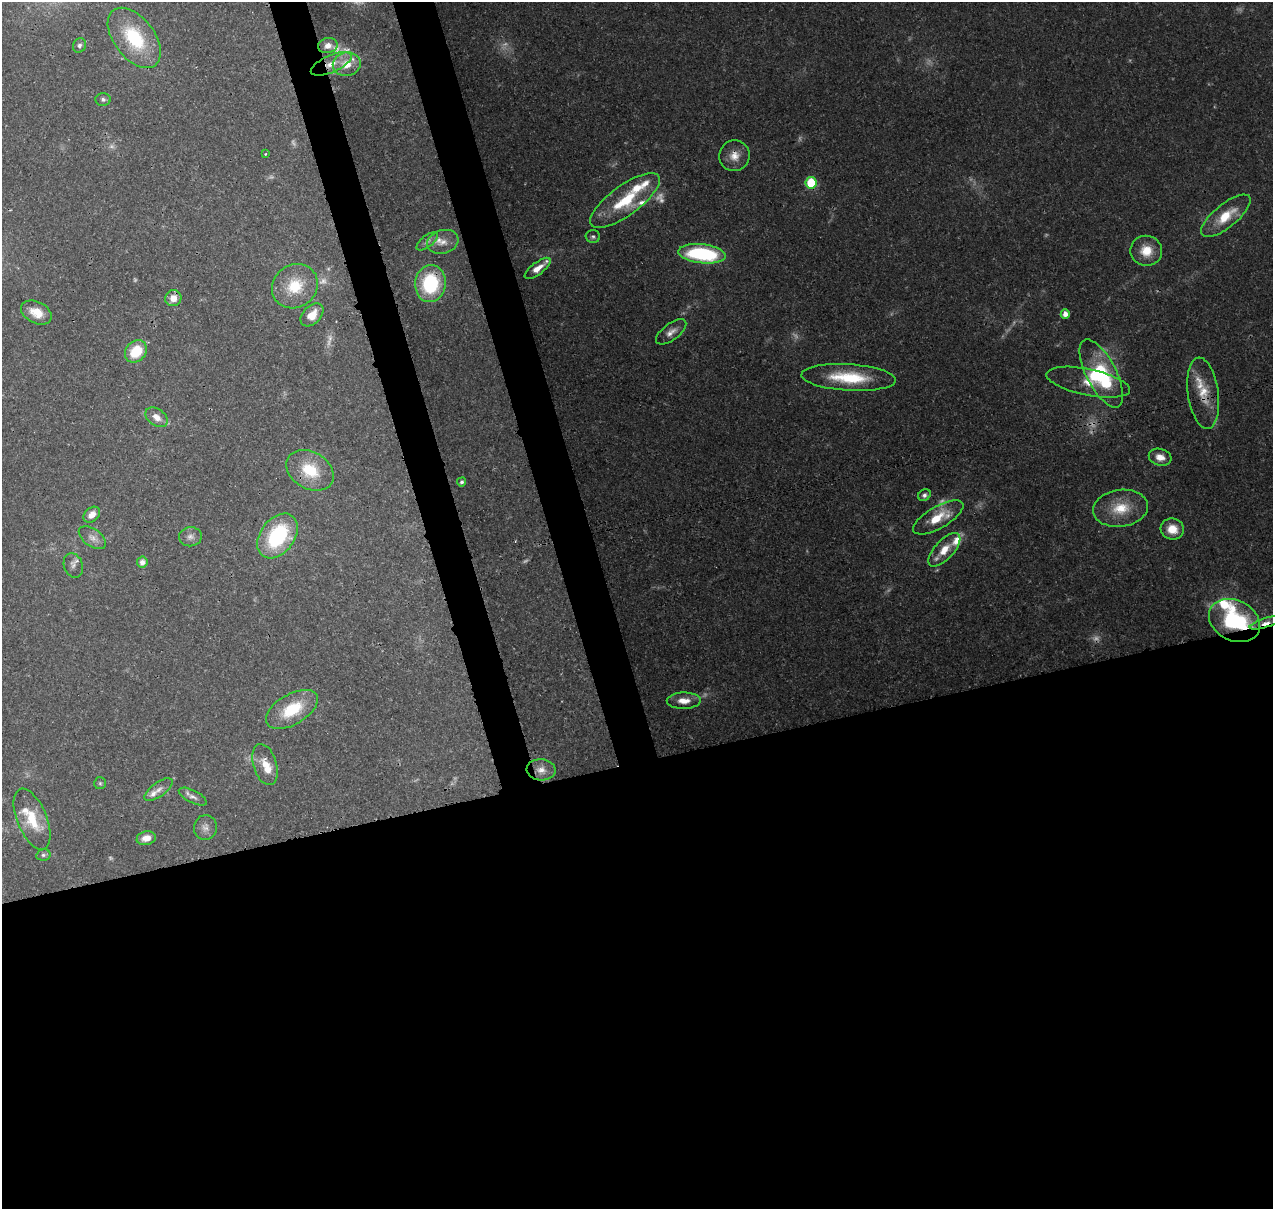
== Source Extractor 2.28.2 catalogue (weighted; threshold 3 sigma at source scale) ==
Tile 15 of 4 x 4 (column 3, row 4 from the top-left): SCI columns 2663-3933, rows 129-1335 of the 5318 x 5038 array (HDU 1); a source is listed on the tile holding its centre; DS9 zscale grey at full resolution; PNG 1275 x 1211 px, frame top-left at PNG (2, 2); each listed source drawn as its Kron ellipse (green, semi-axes under 4 px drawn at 4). Shown black and unused: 41% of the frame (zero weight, under 3 of 4 exposures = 8% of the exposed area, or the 3 px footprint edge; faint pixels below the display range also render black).
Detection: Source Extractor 2.28.2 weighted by HDU 2 'WHT'; one run over the whole footprint, this tile lists its part. Background 0.067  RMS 0.003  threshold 0.0137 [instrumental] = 3 sigma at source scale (4.5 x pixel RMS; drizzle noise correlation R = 1.50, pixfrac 1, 0.0396/0.0396 arcsec/px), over >= 5 px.
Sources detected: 87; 19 too faint to see at this stretch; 1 inside a brighter object's white glare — neither listed nor drawn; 10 inside a brighter listed object's ellipse — not listed separately; the other 57 listed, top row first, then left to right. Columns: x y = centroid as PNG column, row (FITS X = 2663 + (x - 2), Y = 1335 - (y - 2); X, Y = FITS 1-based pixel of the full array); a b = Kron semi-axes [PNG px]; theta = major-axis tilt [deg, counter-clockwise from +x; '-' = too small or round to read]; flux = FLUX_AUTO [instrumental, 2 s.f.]
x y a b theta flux
134 38 35 20 -52 21
79 45 7 6 - 0.93
328 46 10 7 11 2.7
331 64 22 8 24 5.1
347 64 14 12 11 5.8
103 99 7 6 - 0.81
265 154 3 2 - 0.36
734 156 15 15 - 4.1
811 183 6 5 - 16
625 200 42 15 36 17
1226 216 30 11 39 9
593 237 7 6 - 0.77
427 241 13 5 37 1.3
443 242 16 11 17 3.5
1146 251 16 15 - 6.4
702 254 24 9 -6 34
538 268 15 6 37 3.5
430 284 18 15 84 26
295 286 24 21 36 11
173 298 8 8 - 2.8
36 312 16 10 -27 4.8
1065 314 5 4 - 2.3
312 315 13 9 45 4.3
671 332 18 8 37 2.4
136 351 12 9 47 9.6
1101 374 37 15 -62 24
849 377 47 13 -3 17
1088 382 42 13 -12 7.5
1203 393 36 15 -82 8.7
156 417 12 8 -37 2.8
1160 457 11 8 -16 2.9
310 470 25 18 -31 12
461 482 4 4 - 0.63
924 495 7 5 36 0.93
1121 508 27 18 8 9.9
92 515 9 6 41 2.6
938 517 28 11 30 9.2
1172 529 11 10 - 5.1
277 536 25 17 53 28
190 537 11 9 9 1.7
92 538 15 8 -35 2.3
944 550 21 9 47 5.7
142 562 5 5 - 1.9
73 565 12 9 -71 1.6
1234 621 27 20 -27 37
1265 623 16 4 18 2.9
684 701 17 8 1 3.8
292 709 29 15 30 13
265 765 21 11 -73 4.6
541 770 14 10 -4 3
100 783 6 6 - 0.6
158 790 17 7 37 1.9
193 797 15 6 -27 1.5
32 819 32 15 -68 10
205 828 12 11 - 2
146 838 10 7 12 3
43 855 7 5 13 0.79
Overlapping masked pixels (flux is a lower limit): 6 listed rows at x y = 331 64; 734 156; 430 284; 1203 393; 1234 621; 1265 623